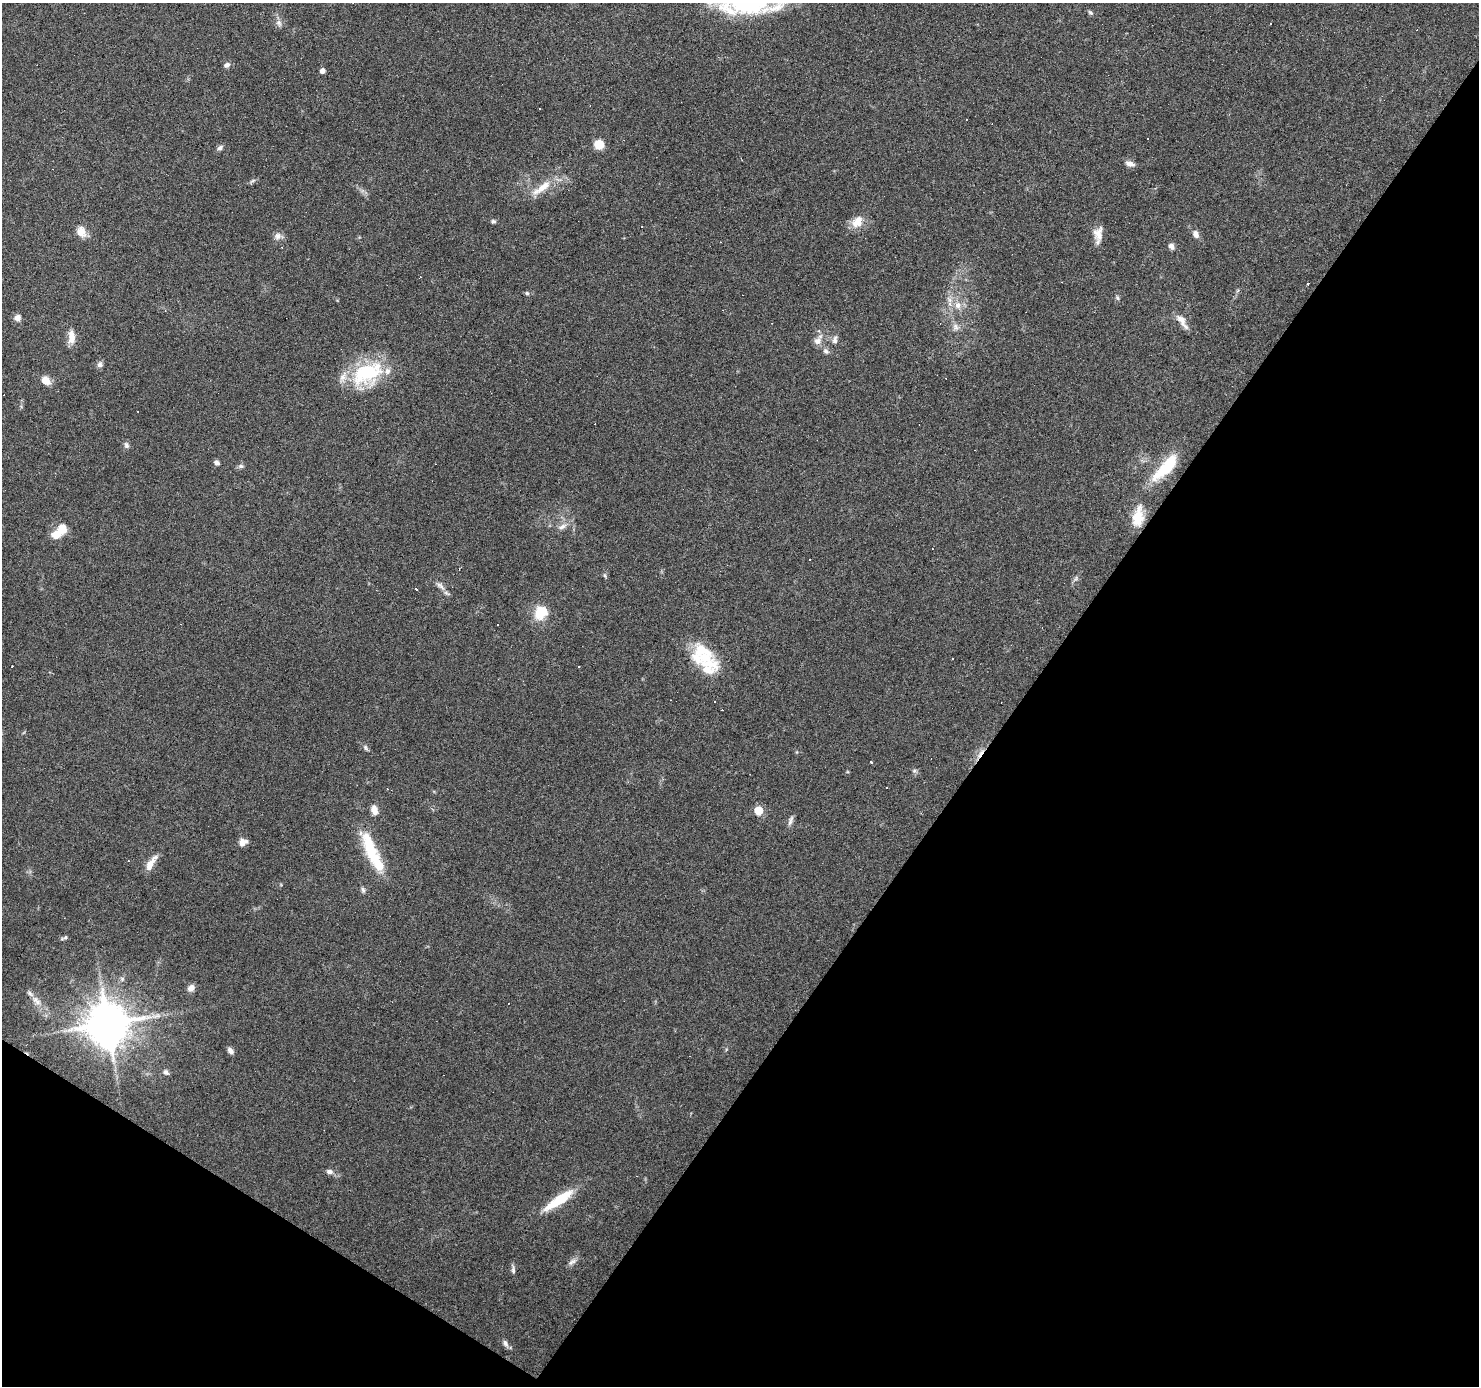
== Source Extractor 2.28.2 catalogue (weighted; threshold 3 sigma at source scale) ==
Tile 15 of 4 x 4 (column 3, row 4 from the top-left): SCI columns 2953-4429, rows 183-1566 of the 5908 x 5969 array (HDU 1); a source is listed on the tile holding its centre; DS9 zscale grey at full resolution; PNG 1481 x 1388 px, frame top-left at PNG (2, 3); no overlay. Shown black and unused: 35% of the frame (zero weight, under 3 of 6 exposures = <1% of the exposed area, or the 3 px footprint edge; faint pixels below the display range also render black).
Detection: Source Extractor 2.28.2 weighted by HDU 2 'WHT'; one run over the whole footprint, this tile lists its part. Background 0.075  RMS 0.0042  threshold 0.017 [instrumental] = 3 sigma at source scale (4.09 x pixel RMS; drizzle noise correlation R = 1.36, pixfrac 0.8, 0.0396/0.0396 arcsec/px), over >= 5 px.
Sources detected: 112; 2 inside a brighter object's white glare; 33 cosmic-ray / hot-pixel residue — not listed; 6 inside a brighter listed object's ellipse — not listed separately; the other 71 listed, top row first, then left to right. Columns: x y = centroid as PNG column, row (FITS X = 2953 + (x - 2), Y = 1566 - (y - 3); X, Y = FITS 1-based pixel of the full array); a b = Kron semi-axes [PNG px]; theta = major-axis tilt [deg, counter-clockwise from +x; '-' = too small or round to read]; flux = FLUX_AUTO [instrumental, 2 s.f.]
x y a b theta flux
776 6 54 14 25 13
727 8 36 20 -35 15
1090 13 7 5 -40 0.71
279 23 10 7 -63 1.6
1271 23 3 3 - 1.6
227 65 8 6 27 1.2
322 71 5 4 - 1.9
599 144 9 9 - 5.6
220 148 8 6 34 1.1
1130 164 10 6 -14 2.2
541 188 34 9 35 7.1
493 221 7 5 9 0.75
857 222 17 12 48 5.2
81 231 13 10 -76 3.9
1196 234 9 7 -69 1.9
1098 235 21 9 86 3.9
278 236 10 9 - 2
1171 246 8 7 - 1.5
1308 284 3 3 - 1.2
527 293 6 5 - 0.66
1117 298 8 4 -81 0.67
958 305 11 9 -55 3.3
17 318 8 7 - 2
1182 321 24 7 -55 3.3
955 327 10 8 -75 1.9
71 334 13 9 89 3.2
818 340 15 9 57 3
835 340 12 6 82 1.7
826 351 8 7 - 1.3
100 365 7 6 - 1.4
367 373 43 26 25 27
46 380 12 8 -45 3.4
126 445 9 6 -72 1.1
217 463 7 6 - 1.1
241 466 7 6 - 0.87
1166 467 38 12 48 16
1138 517 26 13 82 7.8
562 527 13 6 26 2
62 529 10 8 -84 5.9
810 560 2 2 - 0.34
605 575 7 3 -71 0.56
1076 578 8 4 54 0.82
441 587 13 5 -49 1.9
416 589 3 2 - 1.1
540 613 15 12 44 9.9
953 658 3 2 - 0.31
707 662 35 22 -25 14
714 701 3 3 - 1.4
366 747 8 5 -60 0.82
871 762 3 3 - 3.3
914 771 6 4 0 0.67
886 788 3 2 - 0.3
374 810 12 7 -73 2.9
759 811 6 6 - 7.7
790 821 16 4 65 1.3
242 843 11 7 87 2.1
369 846 46 14 -70 17
151 864 21 7 59 4.2
363 890 8 5 -79 0.84
65 937 8 5 37 0.68
191 988 9 8 - 1.9
36 1001 17 8 -49 3.6
156 1016 12 5 25 1.9
108 1024 12 12 - 1400
230 1051 8 5 -51 1.7
166 1072 8 6 -46 1
330 1172 9 6 -8 1.5
559 1200 41 10 34 13
572 1262 14 6 38 1.6
513 1270 8 5 -76 0.97
505 1343 11 6 -67 1.3
Isophote crosses this tile's border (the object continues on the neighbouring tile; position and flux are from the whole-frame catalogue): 2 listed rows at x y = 776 6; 727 8